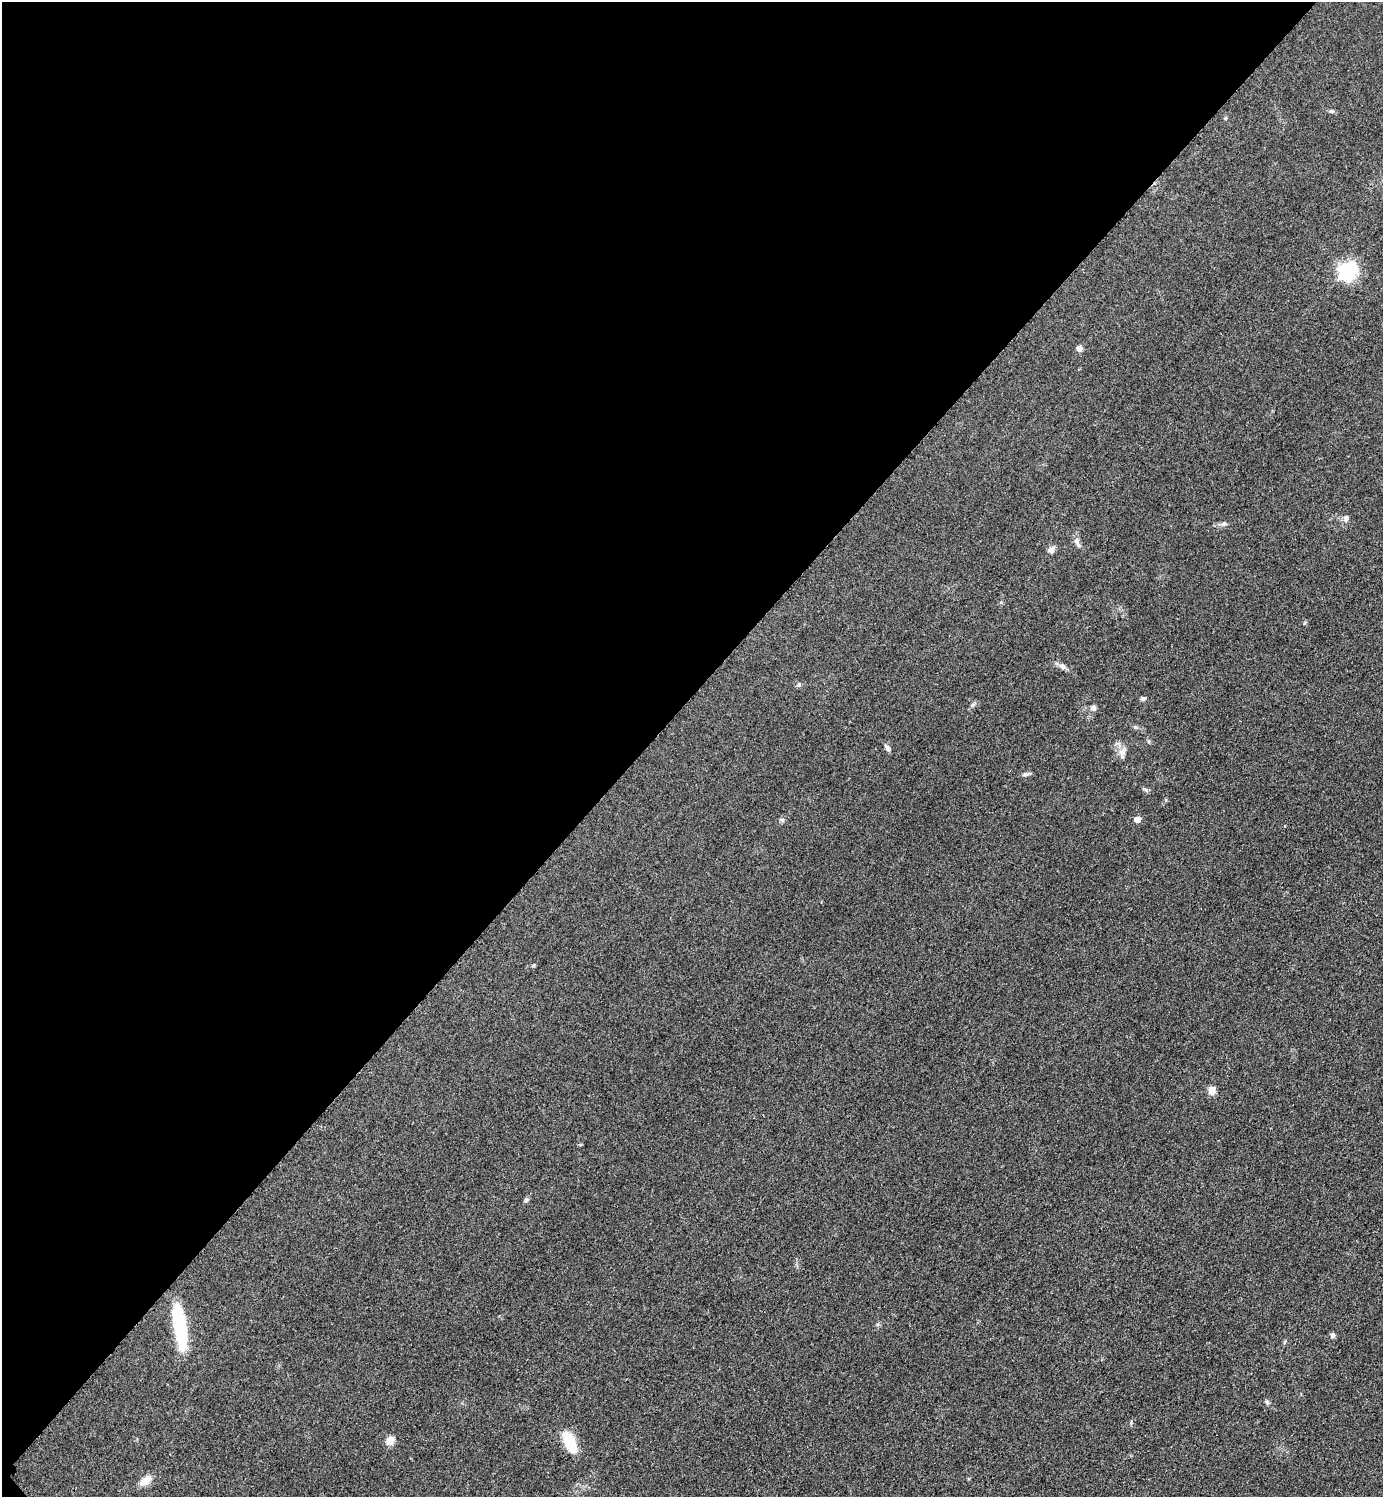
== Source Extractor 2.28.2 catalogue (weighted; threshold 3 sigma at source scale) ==
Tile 5 of 4 x 4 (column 1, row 2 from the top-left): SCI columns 314-1694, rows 2999-4493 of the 6004 x 6004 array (HDU 1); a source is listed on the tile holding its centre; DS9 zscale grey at full resolution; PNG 1385 x 1499 px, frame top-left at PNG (2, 2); no overlay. Shown black and unused: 47% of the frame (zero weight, under 2 of 3 exposures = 1% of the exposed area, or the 3 px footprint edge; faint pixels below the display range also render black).
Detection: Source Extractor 2.28.2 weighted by HDU 2 'WHT'; one run over the whole footprint, this tile lists its part. Background 0.0782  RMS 0.0082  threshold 0.0367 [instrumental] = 3 sigma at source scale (4.5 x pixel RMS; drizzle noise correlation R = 1.50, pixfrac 1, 0.05/0.05 arcsec/px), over >= 5 px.
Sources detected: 28; all 28 listed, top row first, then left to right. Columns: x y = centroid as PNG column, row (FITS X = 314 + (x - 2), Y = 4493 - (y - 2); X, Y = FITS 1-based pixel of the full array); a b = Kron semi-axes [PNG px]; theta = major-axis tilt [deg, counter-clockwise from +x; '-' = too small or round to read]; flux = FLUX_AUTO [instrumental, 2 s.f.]
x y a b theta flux
1331 111 6 5 - 1.3
1225 118 5 4 - 1
1347 271 7 7 - 320
1079 349 5 5 - 5.7
1346 518 8 7 - 2.7
1224 524 9 5 26 2.2
1076 541 11 8 -73 3.5
1051 550 9 7 52 3.3
1062 666 10 7 -37 3.4
799 685 7 5 46 1.6
1143 699 7 5 5 1.5
1093 708 7 7 - 3
1135 727 6 4 -43 1.2
887 748 10 5 -61 2.5
1122 753 17 8 81 5.5
1025 774 10 5 2 2.1
1145 789 10 3 -11 1.3
1137 819 5 4 - 9
782 820 6 6 - 1.5
533 965 6 4 45 0.87
1212 1090 9 8 - 6.4
526 1200 7 5 59 1.8
180 1327 45 11 -82 62
1332 1335 6 5 - 2.2
1267 1402 7 5 -44 1.6
390 1441 5 5 - 25
570 1443 23 10 -66 28
146 1480 15 8 36 9.1